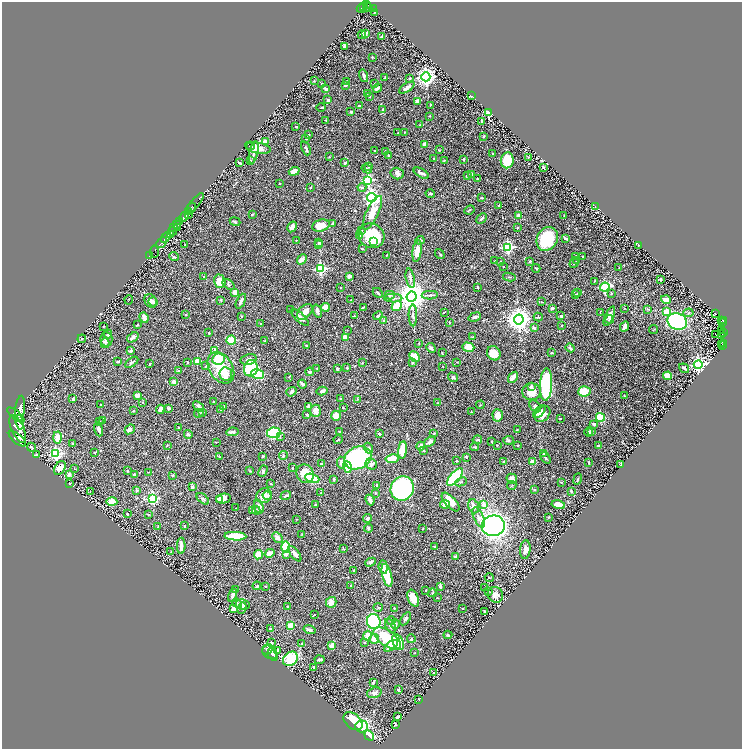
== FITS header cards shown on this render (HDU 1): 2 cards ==
NAXIS1  =                 1480
NAXIS2  =                 1494

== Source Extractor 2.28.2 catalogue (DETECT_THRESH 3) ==
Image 1480 x 1494 px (HDU 1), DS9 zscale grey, zoomed out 1/2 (1 PNG px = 2 x 2 image px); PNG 744 x 751 px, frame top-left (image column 1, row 1494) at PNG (2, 2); each listed source drawn as its Kron ellipse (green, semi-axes under 4 px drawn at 4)
Background 0.665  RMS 0.018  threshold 0.0546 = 3 sigma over >= 5 px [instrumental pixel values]
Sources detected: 572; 28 cannot appear on this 1/2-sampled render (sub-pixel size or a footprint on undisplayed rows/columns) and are neither listed nor drawn; of the other 544, the 500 brightest by FLUX_AUTO listed and drawn (44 fainter detections omitted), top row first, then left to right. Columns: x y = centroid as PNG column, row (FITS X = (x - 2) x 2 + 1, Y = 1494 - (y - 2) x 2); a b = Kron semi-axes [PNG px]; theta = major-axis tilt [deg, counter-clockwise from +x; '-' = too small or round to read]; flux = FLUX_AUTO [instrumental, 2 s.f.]
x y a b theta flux
367 3 2 2 - 340
364 7 4 2 - 230
367 7 4 2 - 300
369 7 4 3 - 380
373 8 3 2 - 32
361 9 4 2 - 240
374 13 2 1 - 2
365 34 4 4 - 9.4
362 35 4 3 - 3.9
382 36 4 2 - 7
344 46 2 2 - 29
373 57 3 3 - 2.7
364 76 6 2 -74 11
426 77 4 4 - 1500
385 78 3 2 - 3.6
410 78 3 3 - 2.9
314 81 3 2 - 2
346 81 2 2 - 4.4
322 83 3 2 - 1.9
375 84 3 3 - 2.9
346 85 3 2 - 11
377 88 5 3 - 12
407 88 8 3 34 17
326 89 4 3 - 7.2
367 93 2 2 - 1.4
471 96 3 2 - 2.9
370 97 2 2 - 1.4
328 100 3 2 - 5
418 101 4 3 - 17
430 105 3 3 - 2.1
359 106 2 2 - 7.7
321 108 4 2 - 2.3
383 110 4 3 - 5.2
351 112 3 3 - 6.3
489 113 3 3 - 85
429 116 3 2 - 2.3
326 120 2 2 - 1.4
482 121 3 2 - 4.8
419 125 3 2 - 1.5
296 127 3 2 - 1.9
404 132 2 1 - 1.8
398 133 2 1 - 1.5
308 134 3 2 - 1.9
484 136 3 2 - 2.7
306 138 2 2 - 8.8
265 142 3 3 - 34
425 145 4 3 - 21
250 146 5 3 - 3.4
258 148 12 5 -10 24
306 148 7 2 -66 6.6
439 150 4 2 - 2.7
375 151 3 2 - 2.5
386 151 3 2 - 1.8
254 152 11 4 79 15
493 154 2 2 - 3.7
389 155 4 3 - 3
329 157 3 2 - 2.3
528 157 3 2 - 2.7
434 159 4 3 - 3.9
464 159 3 2 - 3.4
250 160 2 2 - 1.4
444 160 2 2 - 1.9
507 160 8 6 82 130
239 163 4 2 - 7.5
345 163 3 2 - 5.7
369 167 4 3 - 2.5
543 167 4 2 - 3.4
367 169 5 3 - 7
294 171 5 3 - 23
421 173 8 3 -30 15
397 174 7 5 -15 11
472 174 2 2 - 20
467 176 3 3 - 2.7
477 179 2 2 - 2.6
368 180 4 3 - 310
280 183 2 2 - 2.3
310 187 2 2 - 3.9
362 187 4 3 - 4.7
430 193 5 4 - 5.9
372 198 5 4 - 910
482 198 4 2 - 3
195 203 12 2 50 410
499 206 2 2 - 5.9
595 206 2 1 - 1.7
191 208 5 2 - 1200
469 210 5 2 - 3.6
188 211 3 2 - 410
372 213 18 6 64 60
189 215 2 1 - 78
252 215 3 3 - 3.3
518 215 3 2 - 9.8
564 215 2 2 - 2
184 217 5 2 - 1800
481 218 6 3 43 6.4
180 221 4 3 - 820
235 222 5 3 - 4.9
333 223 4 2 - 3.8
177 224 4 2 - 450
321 225 9 5 14 40
177 227 4 2 - 140
292 227 6 3 60 14
517 227 3 2 - 2.9
174 228 3 2 - 620
362 231 3 2 - 1.9
172 232 4 3 - 480
170 235 3 2 - 220
359 235 4 4 - 3.4
371 236 13 12 - 150
166 237 6 2 49 1200
547 239 12 10 59 160
566 239 4 3 - 8.7
296 240 2 1 - 1.4
420 240 4 2 - 3.7
162 242 6 2 48 1500
319 242 4 3 - 5.3
374 242 3 3 - 16
185 245 2 2 - 1.8
318 245 3 3 - 2.5
638 245 2 2 - 2.4
508 247 4 4 - 430
362 249 3 2 - 3.1
417 251 11 4 83 32
154 252 6 2 85 110
440 254 5 2 - 3.3
386 255 2 2 - 2.6
149 256 2 1 - 22
575 256 3 2 - 2.3
174 257 5 2 - 3.8
583 257 2 2 - 3.3
302 259 5 3 - 15
495 261 3 2 - 2.9
530 261 2 2 - 11
577 261 4 2 - 5.8
500 262 3 2 - 1.7
574 263 5 3 - 5.1
504 266 2 2 - 2.8
619 267 2 2 - 2.1
536 268 4 2 - 3.1
320 269 4 4 - 330
349 276 3 3 - 9.7
204 277 2 2 - 1.6
509 277 6 2 -10 2.6
410 278 10 3 -78 8.1
661 279 3 2 - 4.9
220 281 7 5 -70 59
594 281 2 2 - 2.1
229 285 7 3 -38 4.4
340 287 3 2 - 1.8
478 287 4 2 - 2.6
605 287 5 3 - 290
235 292 4 4 - 22
378 293 5 3 - 3.6
578 293 4 3 - 3.2
611 293 3 3 - 2.1
390 295 5 3 - 4.9
430 295 8 3 3 5.7
575 295 3 2 - 1.8
412 297 5 5 - 5400
393 298 9 3 -1 8.8
129 300 4 2 - 1.9
221 300 4 3 - 2.5
351 300 3 2 - 1.9
666 300 5 3 - 25
151 301 7 5 -55 16
241 301 8 3 65 12
153 302 5 4 - 7.9
542 302 3 2 - 2.3
397 306 5 4 - 63
325 307 4 4 - 41
363 307 3 2 - 3.2
552 308 2 2 - 9.9
624 308 2 2 - 1.7
290 309 3 2 - 1.7
648 309 3 2 - 2.4
317 311 6 3 -72 13
305 312 9 6 45 25
444 312 3 2 - 2.3
600 312 2 1 - 1.5
666 312 3 3 - 81
688 313 5 3 - 3.9
715 313 2 1 - 1.9
185 315 3 3 - 2.3
413 315 11 3 -89 7.4
242 316 2 2 - 1.9
354 316 2 2 - 2.5
378 316 5 4 - 7.5
561 316 3 3 - 7.2
609 316 10 4 66 11
300 317 11 4 -42 22
475 317 6 3 21 6.8
538 317 4 2 - 2.3
144 318 5 3 - 17
519 319 5 5 - 3100
610 319 4 3 - 2.8
723 320 2 2 - 86
384 321 2 2 - 20
721 321 2 1 - 27
677 322 10 8 -23 400
722 322 2 1 - 54
261 323 3 3 - 3.1
449 323 3 2 - 1.7
137 325 4 2 - 2
562 325 2 2 - 1.8
103 326 2 2 - 2
625 327 5 3 - 23
534 328 4 3 - 7.5
654 329 4 2 - 2
347 330 3 2 - 1.6
722 330 2 1 - 16
723 332 3 2 - 95
209 333 3 2 - 3
108 334 4 3 - 9
722 334 2 1 - 19
716 335 2 1 - 4.6
133 337 6 3 35 7.7
345 337 2 2 - 63
472 337 4 2 - 2
82 339 4 3 - 4.3
106 339 7 6 - 16
231 340 5 4 - 77
265 341 3 2 - 3.1
105 343 5 3 - 4.7
419 343 2 2 - 1.6
722 344 2 1 - 15
724 344 2 2 - 76
306 345 3 2 - 3
723 346 2 1 - 41
468 347 6 4 -17 42
431 348 5 4 - 9.8
570 348 4 3 - 5.6
215 350 2 2 - 19
131 351 3 3 - 7.8
442 353 3 2 - 2.1
494 353 7 6 - 43
552 353 3 2 - 2.6
415 357 6 4 -47 62
219 359 6 5 - 92
248 359 8 5 12 13
197 361 2 2 - 47
118 362 4 2 - 3.6
132 362 7 2 37 4.5
188 362 2 2 - 2.7
456 362 3 2 - 1.6
362 363 3 2 - 2.5
413 363 3 3 - 4.3
149 364 3 2 - 3.7
698 365 4 4 - 660
206 366 3 2 - 1.9
443 367 2 1 - 1.6
221 368 17 11 -57 100
251 368 8 7 - 220
317 368 3 2 - 2.7
347 368 3 2 - 2.7
684 368 5 2 - 8.6
337 369 3 2 - 5.1
179 371 2 2 - 4.1
310 372 4 3 - 8.2
226 374 7 6 - 25
257 374 7 4 -14 150
668 376 4 3 - 79
289 377 2 2 - 1.4
453 377 5 4 - 6.7
513 377 6 2 53 49
174 382 3 3 - 23
302 384 4 2 - 9.1
546 385 16 6 87 280
531 386 4 3 - 6.2
322 391 5 3 - 10
584 391 6 5 - 64
291 392 5 3 - 6.2
531 392 9 8 - 39
137 395 4 3 - 27
624 396 3 2 - 1.7
73 399 3 3 - 3.5
341 399 3 3 - 6.3
357 399 4 3 - 3.8
213 401 2 2 - 2.4
143 402 3 2 - 2
437 403 3 2 - 1.8
101 405 2 2 - 4.8
480 405 4 2 - 1.7
199 406 6 3 -36 9.9
224 406 4 2 - 3.3
308 406 3 2 - 6.4
535 406 7 4 -46 8.7
169 408 3 2 - 6.4
343 408 3 2 - 2.4
20 409 13 5 84 5100
160 409 4 3 - 12
221 410 4 3 - 4.6
134 411 2 2 - 2
315 411 6 5 - 27
202 412 3 2 - 3.5
471 412 2 2 - 1.5
539 412 8 4 43 24
199 413 5 2 - 3.6
542 414 9 6 47 38
16 415 10 3 -40 3600
307 415 3 3 - 2.5
498 415 6 5 - 39
336 416 5 4 - 40
600 417 4 4 - 110
560 418 2 2 - 4.2
103 421 3 2 - 2.1
19 422 7 3 -79 2100
99 422 4 3 - 3.5
594 424 4 3 - 9.1
178 428 4 2 - 1.9
18 429 15 6 -65 5300
99 429 7 4 -70 12
130 429 5 3 - 15
517 429 3 2 - 1.4
340 431 2 1 - 1.9
233 432 6 3 12 9.7
589 432 4 3 - 4.1
591 432 4 4 - 9.5
274 433 7 5 10 250
434 433 4 3 - 3.1
188 434 4 3 - 7.2
380 434 2 2 - 8.1
280 437 3 3 - 3.2
57 438 6 4 -87 44
17 439 10 4 -39 3300
338 440 4 2 - 2.8
477 440 5 3 - 3.6
508 440 5 3 - 5.1
216 442 2 2 - 1.5
430 442 6 4 38 14
492 442 3 2 - 1.9
72 443 2 2 - 2.9
167 445 3 2 - 1.7
497 445 2 1 - 2.3
518 445 2 1 - 2
421 446 4 3 - 30
598 446 4 2 - 6.3
32 447 5 2 - 4.2
474 447 4 3 - 3.6
368 448 5 4 - 7.1
403 450 8 3 83 98
424 450 3 3 - 2.8
95 452 3 2 - 3.2
56 454 4 4 - 430
544 454 4 3 - 3
37 455 3 2 - 4.2
263 456 3 3 - 3.4
283 456 4 3 - 3.9
220 457 4 2 - 2.7
466 457 3 2 - 2.9
358 458 14 11 24 550
545 458 6 3 -50 4.2
392 459 6 4 9 47
457 461 2 2 - 3
504 462 3 3 - 7.3
533 462 3 3 - 32
589 462 4 2 - 2.3
341 463 6 4 -86 13
322 464 4 3 - 5.8
371 464 6 5 - 9.4
621 465 3 2 - 1.9
347 467 6 4 -71 100
60 468 7 5 57 34
292 468 3 2 - 2.7
74 469 3 2 - 1.6
127 471 3 3 - 2.1
250 471 3 2 - 2.2
263 471 6 4 63 5.8
148 472 3 2 - 1.4
69 474 4 3 - 7.2
305 474 9 8 - 55
134 475 3 3 - 7.5
173 475 3 3 - 3.5
455 477 11 4 47 340
312 478 7 4 -20 150
334 479 3 2 - 5.7
512 479 5 4 - 19
578 479 6 2 70 2.6
461 482 6 3 25 3.9
561 482 3 3 - 2.3
69 484 2 2 - 1.5
271 484 3 2 - 2.4
376 485 2 2 - 15
512 486 5 2 - 2
192 487 3 3 - 6.6
402 488 12 11 - 680
534 489 3 2 - 2.3
137 490 4 3 - 6.7
571 491 3 2 - 5.8
90 492 2 2 - 1.6
321 493 2 2 - 1.6
375 493 3 2 - 2.9
264 496 8 7 - 36
267 496 4 3 - 5
286 496 5 3 - 8.6
153 498 4 4 - 340
223 498 7 5 12 31
203 499 7 4 -39 6.9
219 499 4 3 - 6.5
370 500 5 3 - 15
112 502 5 4 - 46
451 502 12 5 -47 40
445 504 5 4 - 27
315 505 2 2 - 2.7
484 505 4 3 - 20
558 505 7 3 -13 40
474 506 7 5 -72 17
259 507 7 4 -70 16
236 508 2 2 - 2.1
256 510 4 3 - 3.5
253 511 2 2 - 1.9
127 514 2 2 - 2.9
148 514 3 2 - 1.9
479 517 11 5 -65 15
549 517 3 2 - 3.5
368 518 4 4 - 5.4
297 519 2 2 - 1.4
185 526 3 2 - 3.9
493 526 11 10 - 1100
158 527 3 2 - 2.6
368 528 4 3 - 5
423 529 3 2 - 1.8
302 534 2 2 - 1.5
235 536 11 3 -2 140
277 537 6 4 -46 15
181 546 8 2 89 14
286 547 6 3 89 110
434 547 4 3 - 3.5
343 549 3 2 - 2.3
525 550 9 5 83 16
171 552 2 2 - 1.4
269 553 5 4 - 17
286 554 3 3 - 8.7
295 554 9 3 -53 21
259 555 5 4 - 58
455 557 4 3 - 7.9
370 562 6 4 23 7.4
383 567 7 4 -85 14
353 571 3 3 - 3.8
387 575 12 4 -76 100
489 577 4 3 - 2.9
257 586 4 3 - 4
351 586 3 3 - 5
265 587 3 2 - 1.8
440 587 4 3 - 6.9
485 588 3 2 - 2.6
236 589 3 3 - 3.5
426 590 2 2 - 4.2
488 592 3 2 - 1.9
432 593 4 3 - 3.6
232 595 7 3 71 12
495 595 8 7 - 15
437 597 3 2 - 1.6
413 598 9 5 -67 46
331 602 5 5 - 25
237 603 5 3 - 11
243 605 7 5 -11 7.8
288 607 3 2 - 4.5
378 607 5 3 - 3.5
242 608 6 3 70 5
394 608 2 2 - 2.3
462 608 3 2 - 2.8
234 609 4 4 - 26
484 611 2 2 - 2.8
314 615 3 2 - 1.5
406 619 7 3 57 8.2
391 621 4 3 - 5.2
374 622 7 7 - 290
395 624 5 3 - 8.3
291 625 3 2 - 99
390 626 8 4 -64 11
270 629 2 2 - 3.1
309 630 6 3 -14 8.9
448 635 4 2 - 5.1
367 636 5 3 - 45
387 638 16 7 -35 140
374 639 5 5 - 40
411 639 4 3 - 5.2
364 642 2 2 - 4
398 642 8 5 -65 110
271 643 2 2 - 11
302 644 4 3 - 3.7
331 646 4 3 - 20
391 646 8 4 35 36
267 649 6 4 45 6.8
278 650 4 3 - 2.9
270 652 8 6 -42 11
415 652 3 2 - 1.9
273 654 7 4 -65 6.2
290 659 8 6 43 150
319 660 5 2 - 8.1
313 667 4 3 - 4.5
434 673 2 2 - 19
373 682 3 2 - 5
398 690 3 2 - 4.1
374 693 7 5 18 11
419 699 2 2 - 2
398 717 3 2 - 9.9
353 721 11 7 -41 70
395 725 3 2 - 1.6
362 726 6 6 - 200
369 736 5 4 - 110
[44 fainter detections neither listed nor drawn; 28 sub-pixel or undisplayed-footprint detections neither listed nor drawn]